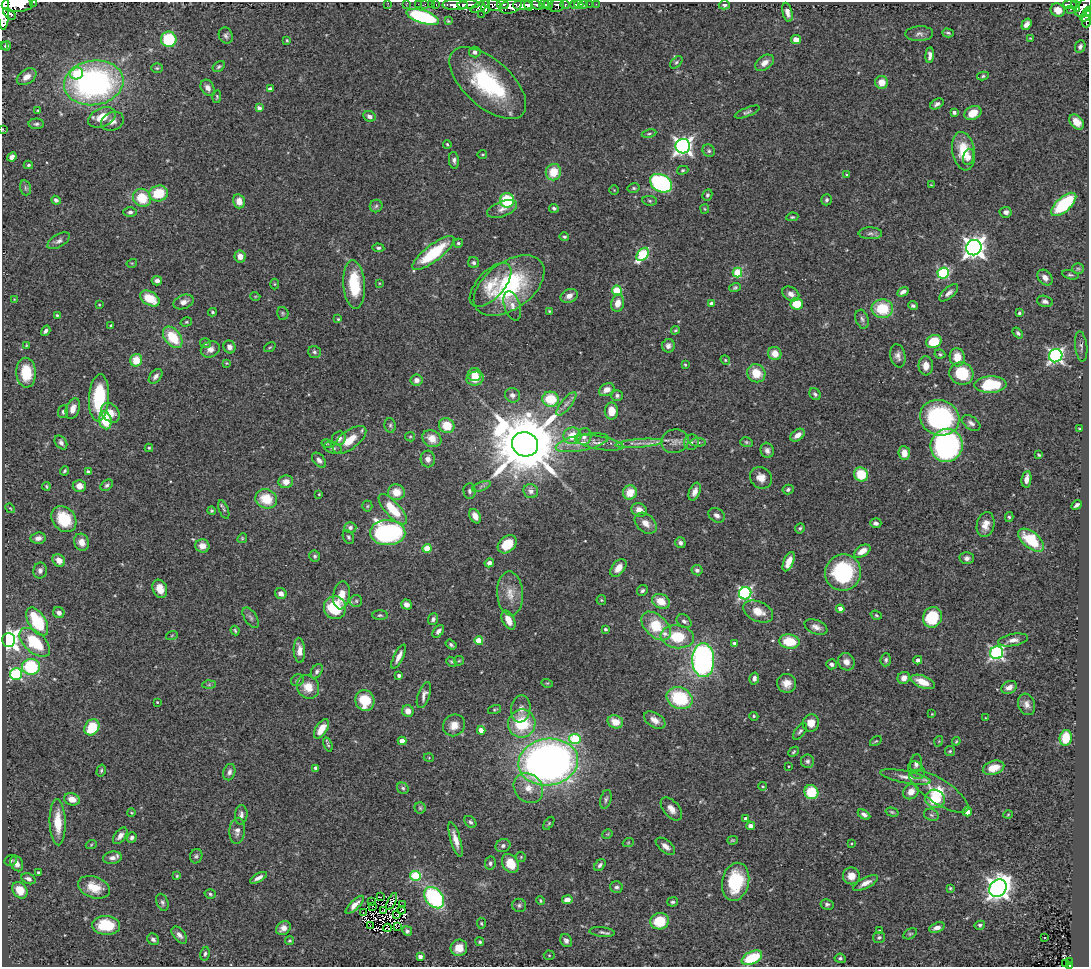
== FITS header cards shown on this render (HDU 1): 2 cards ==
NAXIS1  =                 1087
NAXIS2  =                  965

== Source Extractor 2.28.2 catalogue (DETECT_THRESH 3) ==
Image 1087 x 965 px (HDU 1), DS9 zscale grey, 1 PNG px = 1 image px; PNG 1091 x 969 px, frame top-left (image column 1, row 965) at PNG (2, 2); each listed source drawn as its Kron ellipse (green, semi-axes under 4 px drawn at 4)
Background 0.937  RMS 0.041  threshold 0.123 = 3 sigma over >= 5 px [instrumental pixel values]
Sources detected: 494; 3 with non-positive FLUX_AUTO (blend fragments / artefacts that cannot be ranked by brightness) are neither listed nor drawn; the other 491 listed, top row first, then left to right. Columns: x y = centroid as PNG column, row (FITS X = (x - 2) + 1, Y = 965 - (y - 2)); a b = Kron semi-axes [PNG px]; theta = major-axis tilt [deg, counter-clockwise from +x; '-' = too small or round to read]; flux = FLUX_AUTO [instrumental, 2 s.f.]
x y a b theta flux
34 2 3 2 - 36
388 3 3 2 - 7
407 3 2 2 - 14
17 4 16 8 3 3500
419 4 3 2 - 21
425 4 3 2 - 6.3
431 4 3 2 - 16
503 4 6 3 -8 390
548 4 5 4 - 370
575 4 3 3 - 100
579 4 4 4 - 39
584 4 3 2 - 15
589 4 2 2 - 5.3
596 4 2 2 - 7.9
1070 4 7 3 -2 170
436 5 4 3 - 46
455 5 13 5 -1 1300
468 5 11 4 3 1400
492 5 9 5 -18 640
522 5 10 5 0 1700
528 5 5 3 - 700
537 5 6 4 -29 590
544 5 5 3 - 750
565 5 4 3 - 160
724 5 5 4 - 7.2
1076 5 6 3 -70 250
480 6 10 4 26 600
556 6 8 6 28 370
486 7 7 3 81 430
510 7 11 6 14 1200
1084 7 11 5 52 570
4 9 21 5 -90 3600
1070 9 3 2 - 14
1058 10 7 6 - 24
787 12 10 4 -76 15
1087 12 5 3 - 120
9 14 7 3 -38 340
481 14 2 2 - 12
1085 16 6 3 50 130
423 17 17 6 -18 350
448 21 4 3 - 2.8
1086 21 6 4 -89 120
1026 24 6 4 56 13
948 33 6 3 -16 4.6
919 34 14 7 3 12
226 36 8 6 -64 8.3
1030 38 3 2 - 2.3
169 39 8 7 - 180
796 39 5 4 - 24
287 40 4 3 - 2.8
2 46 2 2 - 19
6 46 5 4 - 7.9
1080 47 6 5 - 8.3
475 52 6 5 - 12
930 55 8 4 86 12
676 62 7 4 44 4.5
765 63 10 6 36 19
219 67 7 4 33 5
157 68 6 4 -1 4
77 73 6 6 - 96
983 76 6 4 11 4.6
27 77 11 7 35 24
882 82 6 6 - 33
94 83 30 22 9 850
488 83 47 23 -42 350
208 88 8 6 -60 15
270 89 4 4 - 14
217 97 6 4 81 4.4
937 104 7 4 30 9.7
259 108 4 4 - 11
38 111 4 3 - 2.9
747 112 13 4 22 7.2
954 112 4 3 - 8.4
973 113 9 6 28 44
369 116 6 5 - 9.5
102 117 14 9 24 50
112 121 12 9 25 19
1077 122 9 6 -48 25
36 124 7 5 0 6.5
2 129 4 2 - 1.9
649 134 7 3 11 3.8
447 144 4 3 - 3.9
683 146 7 7 - 1200
709 151 6 6 - 5.7
963 151 19 11 -80 79
482 154 5 2 - 2.6
12 157 5 4 - 12
968 157 8 5 74 10
454 160 8 5 -84 8.5
28 165 4 3 - 4.2
683 170 6 4 16 4.2
553 172 8 7 - 61
847 175 4 3 - 3.1
661 183 11 8 -28 360
931 185 4 2 - 2.3
26 188 7 5 -74 6
634 188 6 4 12 4.7
614 190 4 4 - 2.6
159 193 9 8 - 91
707 195 6 5 - 5.6
142 198 9 8 - 82
56 200 5 4 - 7.2
507 200 7 7 - 120
827 200 5 5 - 6
239 201 7 5 -75 28
650 201 7 5 -8 4.8
1064 204 15 7 41 200
376 206 6 6 - 6.1
554 208 5 4 - 6.1
502 209 16 7 21 17
705 209 5 4 - 2.8
130 212 6 5 - 7.5
1006 212 6 5 - 13
792 217 6 4 9 4
870 233 11 6 -1 9.8
564 237 5 4 - 4.4
59 241 12 6 31 12
458 243 4 4 - 5.5
378 248 6 4 -5 5.1
974 248 8 7 - 2000
433 253 26 8 38 160
643 254 7 5 50 230
240 256 6 5 - 23
132 263 5 3 - 2.4
474 263 5 5 - 6.6
1078 269 6 5 - 4.9
737 273 5 4 - 130
943 273 6 5 - 280
1070 275 8 4 -13 5.1
1045 278 9 6 -50 16
157 281 5 4 - 11
379 283 3 2 - 1.8
275 284 5 3 - 2.8
354 284 24 11 -86 130
490 285 27 13 48 64
509 286 40 23 36 320
735 287 6 4 17 4.7
617 290 5 4 - 130
903 292 6 3 31 9.9
949 293 11 5 41 12
791 294 9 6 -33 15
255 296 5 3 - 2.3
569 296 9 6 25 19
150 298 11 6 -31 64
14 299 3 3 - 1.8
1045 301 8 5 -15 9.5
183 302 10 7 20 16
618 303 8 6 74 29
712 304 4 4 - 24
797 304 6 6 - 72
99 305 3 2 - 2.2
512 306 15 8 -72 18
913 306 5 4 - 5.4
882 309 11 9 3 110
549 311 4 3 - 3.2
212 312 4 3 - 4.3
283 313 6 5 - 4.7
1019 313 3 3 - 5.6
57 315 3 3 - 3.1
338 319 4 4 - 3.6
862 319 10 6 -72 8.9
186 322 6 4 15 3.7
111 326 3 2 - 2.9
675 330 4 3 - 3.3
46 331 5 4 - 7.3
1018 333 6 4 -51 5.8
173 337 12 7 -51 96
934 341 8 6 24 94
205 343 5 5 - 5.4
26 345 4 2 - 2.2
668 346 6 6 - 12
1081 346 15 6 -84 10
229 347 6 6 - 13
270 347 6 3 35 3.2
210 349 10 7 22 19
314 352 6 6 - 6.4
775 354 7 6 - 32
940 354 5 4 - 4
898 356 11 7 -79 13
1056 356 7 6 - 760
957 357 9 7 -80 38
136 360 6 6 - 53
725 360 5 4 - 3.7
226 363 4 3 - 2.6
685 365 4 3 - 2.8
926 366 9 7 -87 24
26 373 15 10 -87 86
756 373 9 8 - 55
961 373 12 11 - 98
474 375 7 6 - 29
156 376 8 5 48 11
475 379 9 7 12 40
416 380 6 5 - 14
990 385 16 8 2 170
607 390 8 6 31 30
815 394 6 5 - 6.9
512 395 8 7 - 13
617 395 6 5 - 7.1
99 398 23 10 87 170
551 399 8 7 - 98
566 404 14 5 51 13
73 409 11 6 70 20
611 411 8 6 -90 42
63 412 6 5 - 6
111 413 11 8 -49 26
940 418 20 17 -21 430
105 420 9 6 -79 95
971 423 10 6 -35 12
390 425 7 5 -78 5.4
447 426 8 7 - 63
1080 429 3 3 - 3.2
797 435 8 5 36 18
572 436 9 8 - 58
410 437 5 4 - 3.4
584 437 8 7 - 13
339 438 7 6 - 15
432 439 10 8 -29 38
350 440 20 9 37 48
675 441 14 11 15 23
691 442 8 7 - 9
698 442 8 4 0 5.3
746 442 6 5 - 4.5
61 443 8 5 -54 10
582 443 27 8 11 45
599 443 24 6 -10 29
639 443 24 4 4 22
327 444 5 3 - 2.3
525 444 13 12 - 30000
947 445 17 16 - 600
149 448 4 4 - 3.8
333 448 9 5 -17 8.2
767 450 8 6 -74 11
904 453 7 5 -84 34
1039 455 4 3 - 3.5
428 459 8 7 - 16
319 460 9 5 -50 9.9
64 471 4 3 - 4.2
88 472 4 4 - 9.6
861 474 7 6 - 79
761 478 11 10 - 24
1026 479 8 5 81 19
286 482 7 6 - 21
107 485 7 5 42 6.6
46 486 4 3 - 3
79 486 6 6 - 20
481 486 10 3 21 5.7
788 489 5 5 - 5.8
469 491 7 6 - 7.4
531 491 7 7 - 12
396 492 8 8 - 38
630 492 7 7 - 48
695 492 9 5 68 15
319 494 3 2 - 2.1
266 499 11 9 -23 75
1077 505 5 3 - 7.9
367 506 5 5 - 3.6
10 508 5 4 - 3.1
393 509 19 7 -48 91
224 510 10 4 -68 6.2
639 510 8 6 -25 23
212 511 4 4 - 3.9
717 515 9 6 -32 12
475 516 8 5 -62 18
1009 517 5 4 - 4.5
64 519 14 11 -49 100
646 523 12 8 -42 24
876 523 6 5 - 8.1
986 525 12 8 76 26
350 527 6 5 - 7.7
800 528 5 4 - 4.9
388 533 18 12 -2 570
348 537 7 5 -61 5.3
38 538 7 6 - 15
242 538 5 4 - 3.5
1031 540 15 8 -39 120
81 542 9 7 -66 23
680 543 5 5 - 9.2
507 544 10 7 40 55
202 546 7 6 - 23
427 548 4 4 - 68
862 551 9 5 31 27
315 556 5 5 - 5.1
967 558 7 6 - 11
59 560 7 5 -43 25
789 562 10 5 68 31
489 563 5 4 - 13
618 568 10 6 51 28
40 570 8 7 - 11
697 570 5 5 - 8.2
843 573 18 18 - 260
160 589 9 7 -68 31
642 590 6 5 - 6.3
510 593 22 13 -86 44
745 593 6 6 - 530
281 594 6 5 - 12
342 595 14 8 81 41
601 600 5 4 - 3.7
356 601 6 6 - 6.1
661 601 9 7 -27 44
407 605 5 5 - 12
335 608 11 11 - 150
840 609 4 4 - 15
758 611 16 10 -24 45
59 613 6 5 - 14
380 615 8 5 0 5.3
876 615 6 4 -19 4.2
932 617 10 9 - 130
251 618 11 6 -57 8.4
433 619 6 5 - 8.1
508 620 10 6 -63 28
684 621 8 6 -37 9.3
37 622 16 8 -59 160
656 626 17 10 -43 110
816 627 12 7 -23 17
605 629 4 3 - 4.4
235 630 5 3 - 3.6
438 631 7 4 49 9.7
172 635 6 4 20 3.3
677 637 17 11 -8 100
8 640 7 6 - 1600
1013 640 15 6 11 17
479 641 4 4 - 69
789 641 10 7 -8 86
35 642 18 10 -42 140
735 643 4 3 - 11
451 645 6 4 -35 6
299 650 12 5 -87 20
997 653 6 6 - 600
399 657 13 4 63 18
703 660 17 11 -88 780
886 660 6 5 - 6.5
918 660 4 4 - 12
459 661 5 4 - 3.5
451 662 5 4 - 3.6
846 662 9 8 - 22
831 664 5 5 - 9.6
31 667 9 8 - 200
317 671 8 5 59 7.2
16 674 6 6 - 290
399 676 4 3 - 8.9
754 678 6 5 - 9.8
904 678 6 6 - 23
298 680 7 5 31 5.9
923 682 12 6 -22 43
547 683 5 3 - 2.8
787 683 9 9 - 25
209 685 6 4 2 4.3
308 687 12 10 -54 41
1009 687 8 6 24 14
424 695 13 6 71 14
680 698 13 10 -24 180
365 700 10 9 - 89
157 702 3 3 - 2.7
1027 704 11 8 -72 16
521 709 14 9 83 20
495 710 7 3 15 3.2
408 711 6 5 - 24
932 714 3 3 - 2.1
754 716 5 4 - 3.7
985 718 4 2 - 1.7
655 720 12 7 -32 20
615 722 8 6 -23 42
811 723 8 8 - 30
522 724 14 13 - 140
454 725 11 10 - 27
92 727 8 7 - 94
321 729 11 5 57 40
481 730 4 4 - 28
800 731 10 5 52 7
1066 738 8 6 78 66
575 739 5 5 - 160
402 741 4 4 - 36
876 741 6 3 34 3.2
939 741 5 3 - 2.8
956 741 4 3 - 2.7
328 745 7 4 -70 4.1
950 751 5 5 - 4.1
794 752 6 4 42 4.3
429 758 5 3 - 2.1
807 761 7 6 - 7.7
548 762 30 23 9 1900
916 764 9 6 82 13
788 766 3 2 - 2
316 768 4 4 - 8.7
994 768 11 6 18 37
916 770 9 7 -52 12
101 771 6 4 75 4.4
229 772 8 6 75 9.1
905 777 26 6 -11 23
762 786 4 3 - 2.5
403 788 6 5 - 5.5
528 788 16 13 -48 40
939 791 34 12 -33 82
811 792 7 7 - 86
911 792 8 7 - 23
72 799 8 6 -16 29
606 799 10 5 77 7.1
935 799 10 9 - 89
420 808 5 5 - 4.8
671 809 13 8 -49 23
131 812 4 3 - 2.4
892 812 7 4 -16 3.9
967 812 4 4 - 16
864 814 7 4 -30 9.7
1008 814 4 3 - 2.4
241 815 10 6 87 11
931 815 7 5 -23 5.8
746 819 4 4 - 17
58 822 23 8 -88 69
470 822 7 5 -48 6.3
549 823 7 4 55 3.7
750 826 4 4 - 14
237 831 13 7 86 16
607 834 5 4 - 3.2
120 836 9 5 52 16
132 837 5 4 - 7.5
455 839 18 5 -73 26
732 840 5 4 - 3.7
628 843 5 3 - 2.6
851 844 3 2 - 2.2
91 845 5 3 - 3
503 846 7 6 - 8.4
665 846 11 6 -39 17
196 856 7 6 - 6.1
521 857 5 5 - 3.1
112 858 9 6 9 14
10 860 6 5 - 5.2
17 863 8 6 -64 17
490 863 7 5 78 7.4
510 863 10 7 -58 59
600 865 7 4 52 7.5
38 872 3 3 - 4.1
177 876 4 3 - 2.7
416 876 5 5 - 190
851 876 8 8 - 27
258 878 9 4 29 13
28 879 7 5 -24 11
736 882 19 13 78 150
865 883 14 5 27 20
94 887 16 10 -20 58
616 887 6 5 - 7.3
950 888 4 4 - 3.1
998 888 9 8 - 2000
20 890 9 7 -53 47
210 894 6 4 -18 5.2
380 897 3 2 - 3.2
434 898 12 8 -51 370
567 900 5 4 - 19
392 901 9 3 65 7.5
540 901 4 4 - 3.6
162 902 9 5 -69 7.2
371 902 3 2 - 0.9
673 902 5 4 - 4.9
827 904 6 5 - 6
355 905 12 4 44 17
403 905 2 2 - 2.9
519 905 7 6 - 6.3
372 906 2 2 - 3.1
384 910 2 2 - 0.76
401 910 4 2 - 0.75
364 912 3 2 - 1.9
397 914 2 2 - 1.9
660 921 9 8 - 80
481 923 6 4 -87 3.8
106 925 14 9 -3 98
980 925 5 4 - 5.8
370 926 4 2 - 3
397 927 4 2 - 2.8
283 928 8 6 41 22
387 928 4 2 - 0.75
937 928 8 4 20 14
407 931 5 4 - 6.7
879 931 3 3 - 4.8
602 932 13 5 -6 8.3
910 934 7 5 28 4.3
179 935 10 6 -51 11
879 937 6 5 - 6.8
1045 938 3 3 - 21
153 939 6 5 - 9.6
289 941 4 4 - 4.5
566 941 7 5 -55 9.2
480 942 4 4 - 3.8
459 948 8 8 - 36
205 954 7 4 80 6.4
549 955 5 5 - 3.3
420 957 4 4 - 14
752 958 11 6 24 110
840 958 6 4 -9 6.2
1069 961 3 2 - 9.8
1066 964 4 2 - 12
1069 965 3 3 - 13
At the frame edge (FLAGS 8, measured only in part): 9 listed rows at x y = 34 2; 388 3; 407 3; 17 4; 4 9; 1087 12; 2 46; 2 129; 1069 965
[3 non-positive-flux detections neither listed nor drawn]